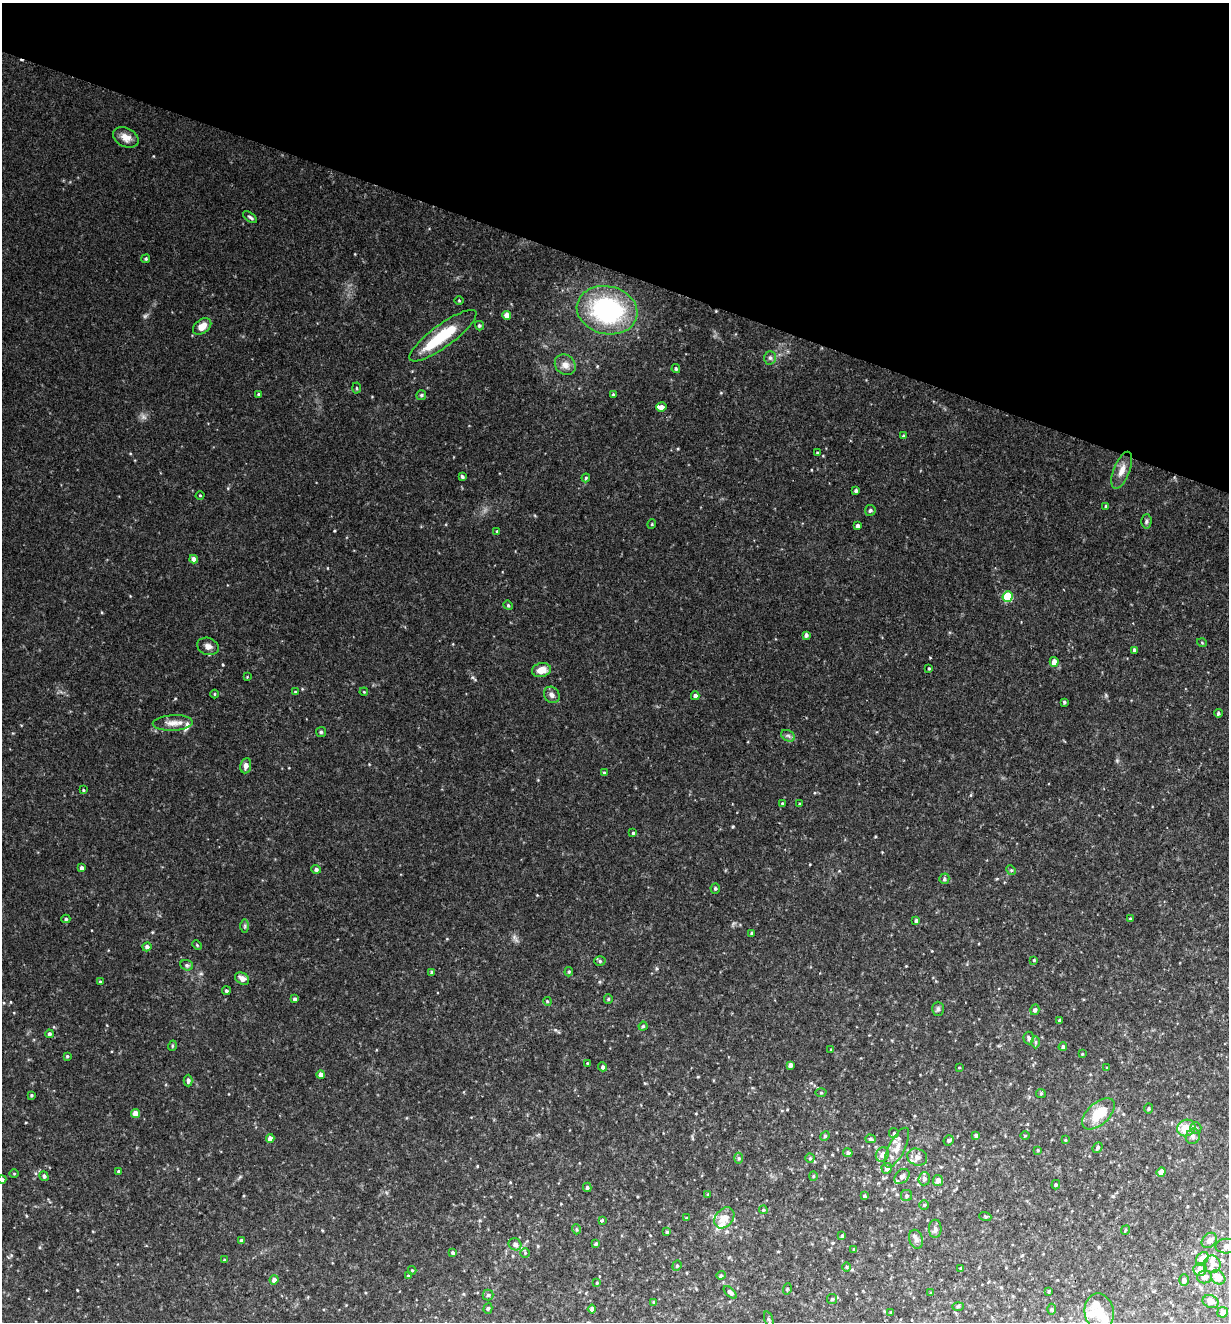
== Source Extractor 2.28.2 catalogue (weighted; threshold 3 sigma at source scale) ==
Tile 2 of 4 x 4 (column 2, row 1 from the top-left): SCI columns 1414-2640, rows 3982-5301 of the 5406 x 5321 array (HDU 1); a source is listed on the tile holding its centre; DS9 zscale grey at full resolution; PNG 1231 x 1324 px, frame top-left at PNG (2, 3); each listed source drawn as its Kron ellipse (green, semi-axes under 4 px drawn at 4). Shown black and unused: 20% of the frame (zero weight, under 2 of 3 exposures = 3% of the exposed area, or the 3 px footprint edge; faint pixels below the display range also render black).
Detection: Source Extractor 2.28.2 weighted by HDU 2 'WHT'; one run over the whole footprint, this tile lists its part. Background 0.137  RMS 0.0082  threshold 0.0371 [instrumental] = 3 sigma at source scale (4.5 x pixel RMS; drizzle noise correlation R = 1.50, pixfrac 1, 0.05/0.05 arcsec/px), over >= 5 px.
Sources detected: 205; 1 too faint to see at this stretch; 1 inside a brighter object's white glare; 1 cosmic-ray / hot-pixel residue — neither listed nor drawn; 12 inside a brighter listed object's ellipse — not listed separately; the other 190 listed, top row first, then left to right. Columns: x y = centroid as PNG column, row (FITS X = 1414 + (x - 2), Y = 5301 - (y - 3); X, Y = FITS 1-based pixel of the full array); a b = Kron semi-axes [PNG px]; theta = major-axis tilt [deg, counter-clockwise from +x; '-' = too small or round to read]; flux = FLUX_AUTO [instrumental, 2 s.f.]
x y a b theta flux
126 137 13 9 -26 6.1
250 217 8 3 -35 1.4
146 259 5 4 - 1
459 300 4 3 - 0.65
607 310 30 24 -13 100
507 315 4 4 - 7
202 326 10 7 37 7.7
479 326 5 4 - 1.1
443 336 41 11 36 32
770 358 7 5 -88 2.1
565 365 11 9 -40 5.5
676 369 4 3 - 1.1
356 388 5 3 - 0.79
258 394 3 3 - 1.1
613 394 3 3 - 0.75
421 395 5 5 - 1.1
661 407 5 4 - 3.5
903 436 4 4 - 1.1
817 453 4 3 - 0.77
1122 470 19 8 69 6.8
462 477 4 3 - 1.3
586 478 4 3 - 0.84
856 490 4 3 - 1.6
200 495 4 3 - 0.64
1106 506 4 3 - 1.1
870 510 5 5 - 1.6
1146 521 7 5 87 1.6
652 524 5 3 - 0.72
857 526 4 3 - 2.3
497 531 3 3 - 0.99
194 559 4 4 - 4.1
1008 596 5 5 - 38
508 605 5 4 - 1
806 635 4 3 - 2
1202 643 5 3 - 0.67
208 646 11 8 -18 4.4
1134 650 4 3 - 1.8
1054 662 5 4 - 6.9
929 668 3 3 - 0.81
541 670 9 7 13 7.8
247 677 4 4 - 0.58
295 692 4 3 - 0.7
364 692 4 3 - 0.59
214 694 4 3 - 0.64
552 695 9 7 -55 3.1
695 696 4 4 - 2.7
1064 702 3 3 - 1
1218 713 4 4 - 1.2
173 723 20 8 3 6.5
321 732 5 5 - 1.1
788 736 7 5 -30 1.7
246 766 8 5 80 3.2
604 773 4 3 - 1.3
83 790 3 3 - 0.77
782 803 4 4 - 0.63
800 804 4 2 - 0.72
633 833 4 4 - 1.1
82 868 4 4 - 2.3
316 869 5 4 - 1.9
1011 870 5 4 - 0.97
944 879 5 5 - 1.6
715 888 5 5 - 1.3
66 919 4 4 - 1.2
1130 919 3 3 - 0.84
916 921 4 3 - 1.4
245 926 7 4 89 1.3
752 933 3 3 - 1.5
197 945 5 3 - 0.73
147 947 5 4 - 2.4
1034 960 4 4 - 0.86
600 961 5 5 - 1.3
187 965 6 5 - 1.6
432 972 4 4 - 1.2
569 972 5 4 - 0.95
242 979 8 5 -35 3.9
100 982 3 3 - 0.96
226 991 4 4 - 1.3
295 999 4 4 - 1.8
608 999 5 4 - 0.89
547 1001 4 3 - 0.74
938 1009 7 6 - 1.6
1035 1010 5 4 - 1.8
1059 1020 3 3 - 0.93
643 1026 4 4 - 1.1
49 1034 4 4 - 1.6
1029 1038 6 5 - 1.8
1036 1042 6 4 -90 1.3
172 1046 5 3 - 0.73
1063 1047 4 4 - 1.5
831 1050 4 3 - 0.74
1082 1054 4 4 - 0.74
67 1056 4 3 - 0.83
587 1063 4 2 - 0.64
790 1065 4 4 - 3.1
603 1067 4 4 - 1.5
959 1068 4 2 - 0.51
1107 1068 4 4 - 0.74
321 1075 4 4 - 4.6
188 1081 6 4 90 2.1
821 1092 5 3 - 0.83
1041 1093 5 4 - 0.88
31 1095 4 3 - 0.82
1148 1108 5 4 - 1.2
135 1113 4 4 - 6.3
1098 1114 20 11 42 19
1186 1128 9 8 - 10
1196 1128 6 5 - 1.5
894 1133 5 4 - 0.92
976 1135 4 4 - 1.6
825 1136 5 4 - 1.1
1025 1136 4 3 - 0.55
1193 1136 8 7 - 2.5
270 1139 4 4 - 5.3
871 1139 5 4 - 1.3
949 1140 5 5 - 1.4
1065 1140 4 3 - 0.73
1097 1147 5 4 - 1.5
897 1148 22 8 63 7.9
1038 1150 4 3 - 0.78
848 1153 5 4 - 1.4
882 1155 7 6 - 4.3
917 1157 10 8 -19 3.6
739 1158 5 3 - 0.95
810 1158 4 4 - 1
887 1168 5 5 - 3.6
119 1171 3 3 - 1.2
1161 1172 5 4 - 6.8
14 1174 4 3 - 0.61
44 1176 5 4 - 2
813 1176 4 4 - 0.81
902 1176 9 6 45 2.9
924 1179 6 6 - 2.3
2 1180 4 4 - 1.8
938 1181 5 5 - 4.5
1056 1185 5 3 - 0.95
587 1187 4 4 - 1.3
708 1195 4 3 - 1.2
864 1196 4 3 - 1.3
907 1196 5 5 - 1.5
924 1205 5 5 - 1.1
763 1210 4 4 - 0.94
985 1216 6 4 -19 1
687 1218 3 3 - 1
724 1218 11 8 51 8.9
602 1220 3 3 - 2
576 1229 5 3 - 0.87
935 1229 9 6 89 2.5
1125 1230 5 3 - 0.84
667 1232 4 3 - 1
842 1236 4 4 - 1.1
916 1239 9 6 -75 2.9
241 1240 4 3 - 1.1
1209 1240 8 6 46 4.1
515 1244 6 6 - 3.1
596 1244 3 3 - 1.1
1226 1246 11 7 1 4.5
854 1249 4 3 - 1.1
453 1253 4 3 - 1.5
525 1253 4 4 - 0.89
1202 1259 7 5 54 9.1
224 1260 4 3 - 0.94
1212 1264 9 8 - 3.7
677 1266 5 4 - 1
846 1267 5 3 - 0.79
961 1269 4 3 - 0.93
1200 1269 6 6 - 7
412 1270 4 4 - 0.69
721 1275 4 4 - 0.94
408 1276 3 3 - 0.96
1204 1277 7 6 - 3.6
1218 1277 8 6 -46 9.5
274 1280 4 4 - 2.9
1184 1280 6 5 - 2.2
597 1283 3 3 - 0.65
787 1289 6 3 73 0.77
1049 1291 4 3 - 0.78
730 1292 8 4 -43 2.4
931 1293 3 3 - 0.91
488 1295 5 5 - 1.3
832 1299 5 5 - 1.4
654 1302 4 3 - 0.88
1211 1302 8 6 -22 4.2
958 1306 6 4 2 0.85
488 1308 5 4 - 1.3
592 1309 4 4 - 2.8
1051 1309 5 3 - 0.91
891 1312 4 3 - 0.75
1099 1312 19 14 -80 12
1223 1312 5 5 - 4.7
769 1320 8 3 -70 1.2
Isophote crosses this tile's border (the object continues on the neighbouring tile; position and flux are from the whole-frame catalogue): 2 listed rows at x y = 2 1180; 1226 1246
Unlisted compact peaks at least as high as the median listed source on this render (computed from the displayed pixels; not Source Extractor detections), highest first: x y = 733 827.